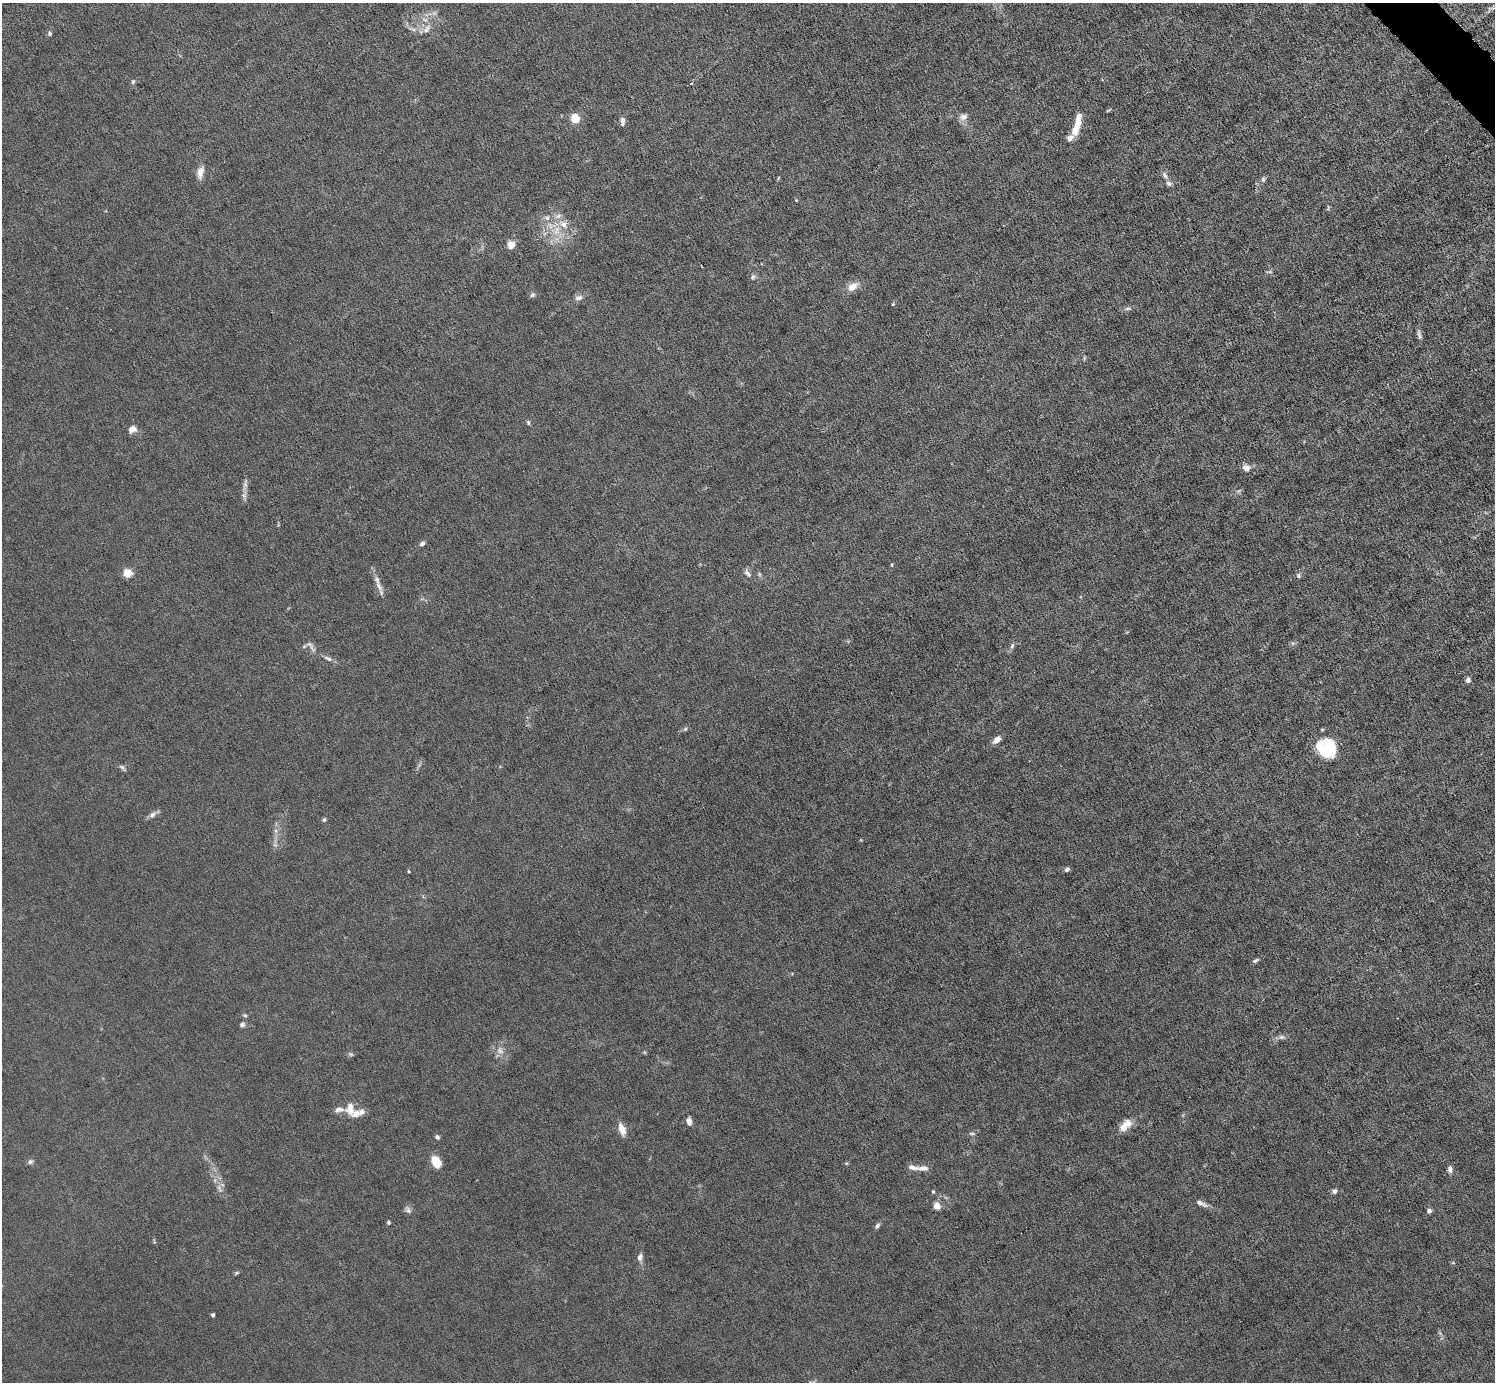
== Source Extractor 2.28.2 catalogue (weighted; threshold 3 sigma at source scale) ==
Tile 10 of 4 x 4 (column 2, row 3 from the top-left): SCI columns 1495-2987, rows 1677-3056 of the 5974 x 5972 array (HDU 1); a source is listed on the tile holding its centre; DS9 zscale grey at full resolution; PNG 1497 x 1384 px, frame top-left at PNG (2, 3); no overlay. Shown black and unused: <1% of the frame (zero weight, under 6 of 12 exposures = <1% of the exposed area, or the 3 px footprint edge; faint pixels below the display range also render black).
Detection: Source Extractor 2.28.2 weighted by HDU 2 'WHT'; one run over the whole footprint, this tile lists its part. Background 0.0141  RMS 0.0031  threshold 0.0125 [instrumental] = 3 sigma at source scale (4.09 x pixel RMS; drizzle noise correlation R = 1.36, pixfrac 0.8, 0.05/0.05 arcsec/px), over >= 5 px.
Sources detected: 83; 1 too faint to see at this stretch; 1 inside a brighter object's white glare — not listed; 4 inside a brighter listed object's ellipse — not listed separately; the other 77 listed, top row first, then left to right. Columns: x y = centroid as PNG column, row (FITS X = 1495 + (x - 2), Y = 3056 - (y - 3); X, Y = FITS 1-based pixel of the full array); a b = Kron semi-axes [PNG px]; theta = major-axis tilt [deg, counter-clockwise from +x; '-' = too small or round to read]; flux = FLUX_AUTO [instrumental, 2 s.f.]
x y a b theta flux
413 29 7 4 -19 0.64
427 29 13 6 57 1.4
50 33 6 5 - 0.55
133 81 7 5 63 0.47
964 117 11 9 21 1.4
575 119 5 5 - 13
1078 120 17 7 80 3.4
622 121 10 5 -86 1
1070 138 12 6 38 1.7
200 172 15 8 78 2.1
1165 175 9 5 -62 0.88
1263 179 7 5 -76 0.53
1169 184 8 6 -24 0.81
796 200 4 4 - 0.23
547 218 8 6 -16 0.97
564 224 9 8 - 1.9
511 245 10 9 - 1.8
753 277 7 5 68 0.59
853 287 14 9 39 2.6
532 295 7 6 - 0.62
579 298 11 6 11 1
893 304 4 3 - 0.26
1127 308 8 4 2 0.61
1419 334 15 4 -80 0.82
528 423 6 4 -87 0.43
132 429 9 7 25 1.8
1246 468 9 8 - 1.7
245 484 7 6 - 0.74
422 543 6 5 - 0.79
892 565 4 3 - 0.25
127 573 5 5 - 12
748 573 12 6 -50 1
759 574 6 4 -71 0.43
1298 576 6 6 - 0.54
379 586 14 7 -60 1.7
304 646 6 4 20 0.45
1012 646 8 5 70 0.69
312 647 13 5 -61 0.99
328 658 14 5 -22 1
1468 680 6 5 - 0.87
685 729 6 4 45 0.42
997 740 9 6 40 1.9
1329 749 20 15 77 12
122 767 10 5 -41 0.64
152 815 9 6 46 1
324 819 5 5 - 0.5
1067 869 7 4 35 0.65
409 871 4 3 - 0.29
1256 960 9 4 26 0.58
245 1015 6 4 -8 0.39
242 1024 7 6 - 0.71
1281 1037 8 6 -18 0.7
351 1054 6 5 - 0.47
350 1108 16 11 -89 2.9
339 1110 13 7 6 1.3
362 1112 8 7 - 1.3
689 1121 9 6 -79 1.3
1124 1127 13 11 40 2.3
622 1129 15 7 -69 2.5
972 1133 8 4 -1 0.46
437 1137 5 5 - 0.64
30 1162 7 6 - 0.63
436 1162 13 8 -56 4.1
923 1168 13 7 -2 1.4
1450 1169 8 5 -83 0.95
219 1188 11 6 -55 1.2
1334 1191 7 6 - 0.72
933 1192 4 4 - 0.34
1201 1203 16 6 -26 1.3
937 1206 9 8 - 1.7
408 1211 8 6 -41 0.81
1429 1211 6 5 - 0.72
389 1222 4 4 - 0.49
877 1226 8 5 47 0.69
640 1257 10 6 79 1.2
236 1273 6 4 44 0.36
213 1315 4 3 - 0.45